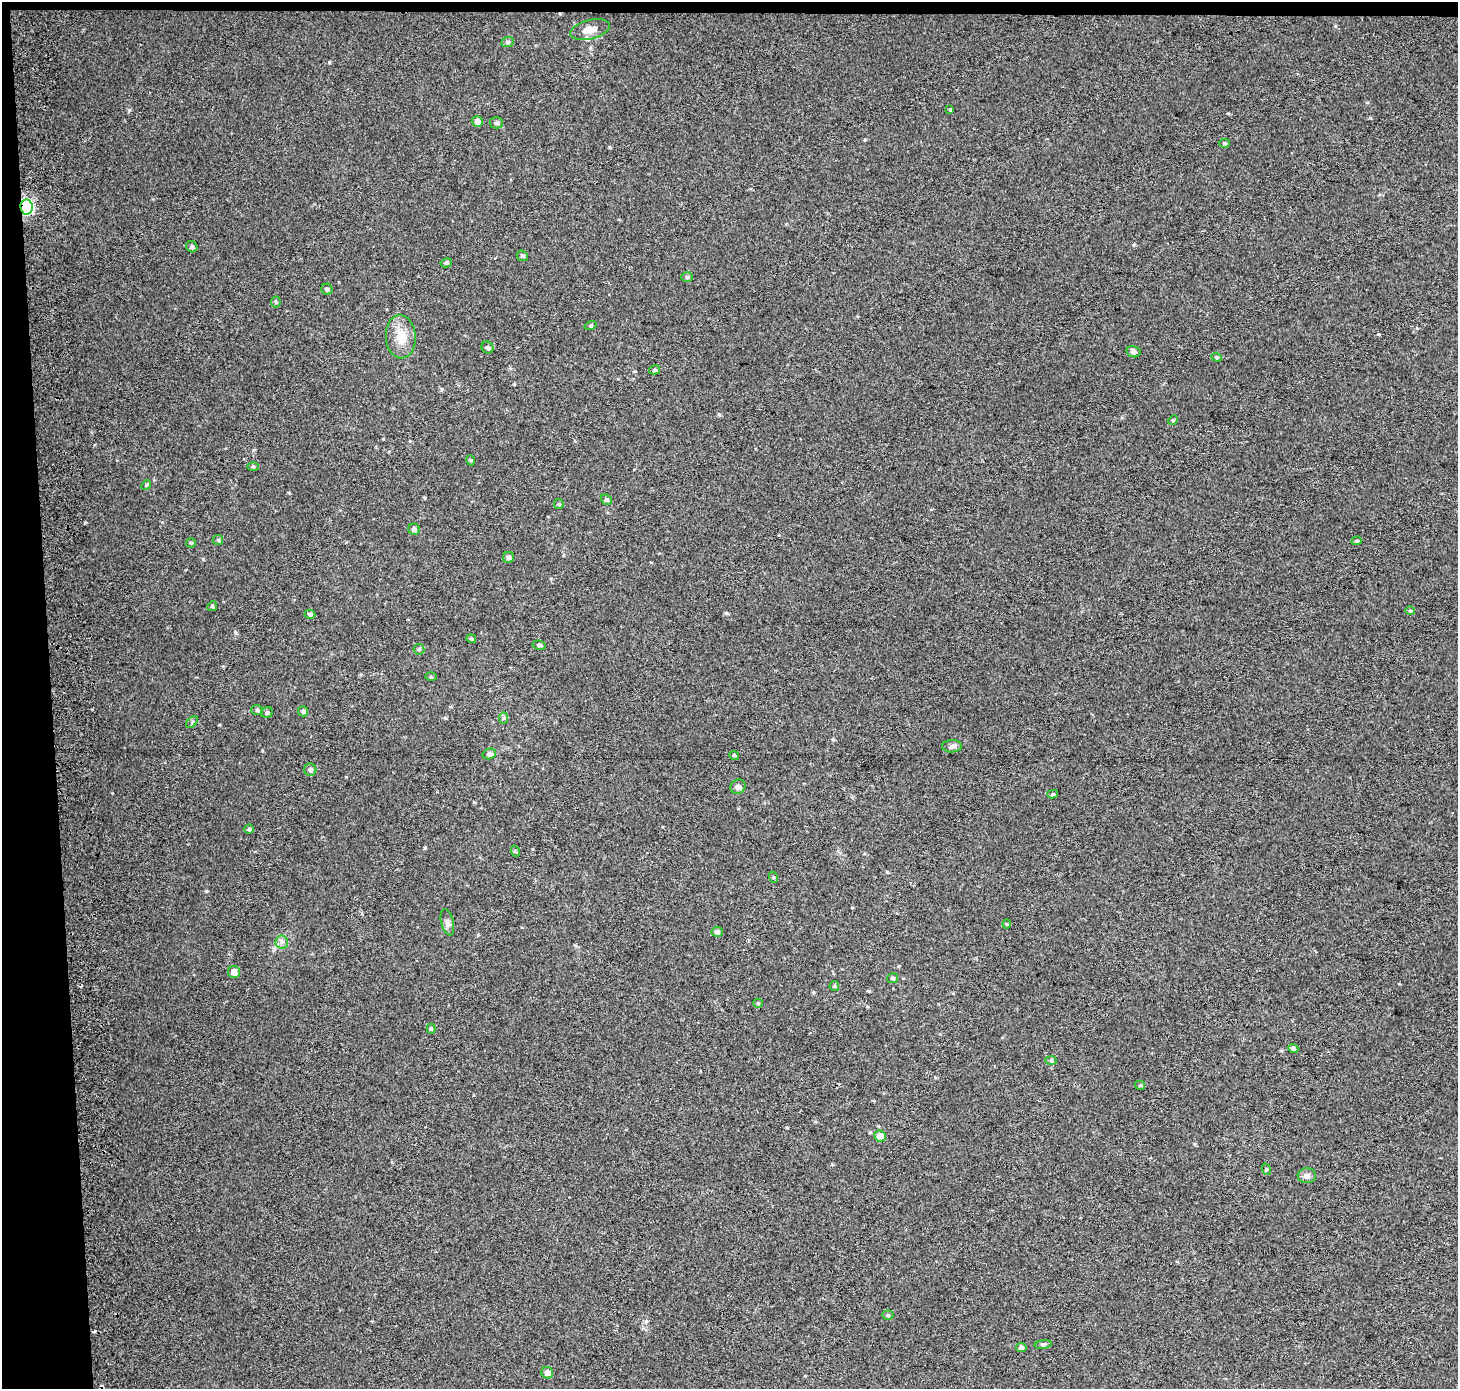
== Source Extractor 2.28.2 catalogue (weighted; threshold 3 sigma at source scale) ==
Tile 1 of 3 x 3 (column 1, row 1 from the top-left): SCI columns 73-1528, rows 2774-4160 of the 4514 x 4169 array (HDU 1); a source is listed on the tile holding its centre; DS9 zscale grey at full resolution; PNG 1460 x 1391 px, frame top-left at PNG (2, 2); each listed source drawn as its Kron ellipse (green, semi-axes under 4 px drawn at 4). Shown black and unused: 4% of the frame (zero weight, under 2 of 3 exposures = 2% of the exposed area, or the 3 px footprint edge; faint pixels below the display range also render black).
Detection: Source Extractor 2.28.2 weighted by HDU 2 'WHT'; one run over the whole footprint, this tile lists its part. Background 0.0549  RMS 0.012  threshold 0.054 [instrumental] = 3 sigma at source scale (4.5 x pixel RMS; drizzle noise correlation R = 1.50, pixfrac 1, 0.0396/0.0396 arcsec/px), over >= 5 px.
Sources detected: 73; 3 cosmic-ray / hot-pixel residue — neither listed nor drawn; the other 70 listed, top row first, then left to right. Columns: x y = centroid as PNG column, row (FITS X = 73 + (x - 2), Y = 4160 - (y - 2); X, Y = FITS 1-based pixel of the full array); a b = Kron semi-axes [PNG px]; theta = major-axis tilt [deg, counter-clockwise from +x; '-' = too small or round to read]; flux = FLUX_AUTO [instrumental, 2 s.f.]
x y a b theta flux
590 30 20 9 14 12
508 42 6 5 - 2.1
950 110 3 3 - 9.8
477 121 5 5 - 4.9
496 123 7 5 1 2.7
1224 143 5 4 - 1.5
26 207 7 6 - 270
192 247 6 5 - 2.5
522 256 6 5 - 1.8
446 263 6 4 11 1.9
687 277 6 5 - 1.8
327 289 5 5 - 2.1
276 302 5 5 - 1.6
590 326 6 3 18 1.2
401 337 22 15 -86 21
488 348 6 5 - 2.4
1133 352 7 5 -13 3.4
1217 357 5 4 - 1.9
654 370 5 4 - 1.7
1173 420 5 4 - 1.3
470 460 5 3 - 1.2
253 466 6 4 1 1.5
146 485 5 4 - 1.6
606 500 6 5 - 1.8
559 504 5 5 - 1.5
414 529 6 5 - 4
218 540 5 5 - 1.6
1357 541 5 4 - 1.5
191 543 5 4 - 1.4
509 557 5 5 - 2.6
212 606 5 4 - 1.6
1410 611 4 4 - 1.4
310 614 5 4 - 2.5
471 639 5 4 - 1.6
539 645 7 4 -9 2.3
419 649 5 5 - 1.7
431 677 5 3 - 1.3
257 710 6 5 - 2
303 711 5 5 - 2.6
267 713 6 5 - 2.2
503 718 6 4 88 1.7
192 722 7 4 46 1.9
952 746 10 6 1 3.4
489 754 7 5 15 2.2
734 755 5 4 - 2.1
310 770 6 6 - 3.5
738 787 8 6 32 4.7
1053 794 5 4 - 1.9
249 829 5 4 - 1.7
515 851 6 3 -70 1.4
773 877 5 4 - 1.6
447 922 13 6 -77 4.5
1007 924 4 4 - 1.2
717 932 6 5 - 3.3
282 942 6 6 - 3.4
234 972 6 6 - 9
893 978 5 5 - 1.9
834 986 5 4 - 1.3
758 1003 5 4 - 1.3
431 1029 5 4 - 1.5
1293 1048 5 4 - 2.2
1051 1061 6 4 -2 1.7
1140 1085 5 4 - 1.5
880 1136 6 5 - 11
1266 1169 6 3 -71 1.3
1307 1176 9 7 2 4.6
888 1315 5 4 - 1.8
1043 1344 8 4 8 2.3
1021 1348 5 4 - 3.3
547 1373 6 5 - 7.2
Overlapping masked pixels (flux is a lower limit): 1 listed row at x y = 26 207
Unlisted compact peaks at least as high as the median listed source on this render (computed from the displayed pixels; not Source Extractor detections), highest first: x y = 129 110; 85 523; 1378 334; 726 613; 425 848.